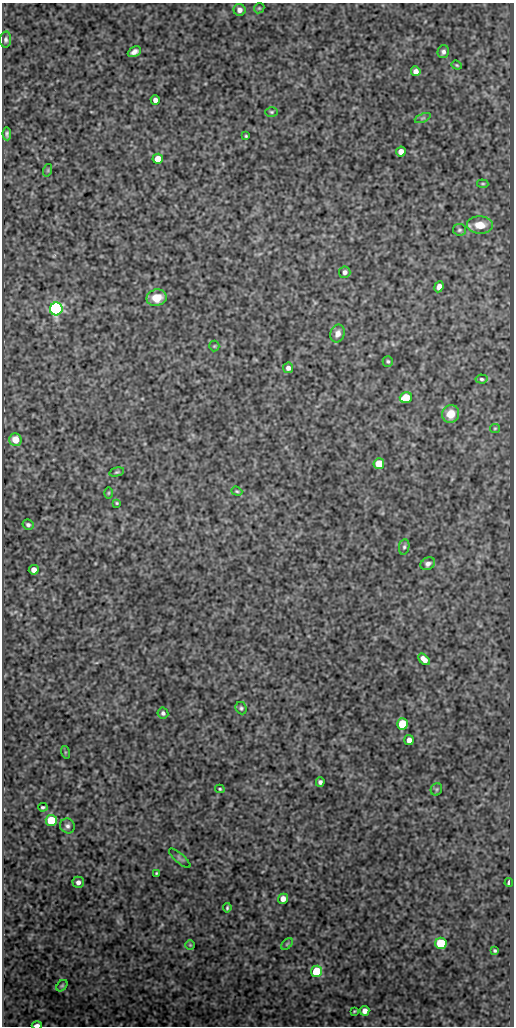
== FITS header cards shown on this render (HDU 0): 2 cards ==
NAXIS1  =                  512
NAXIS2  =                 1024

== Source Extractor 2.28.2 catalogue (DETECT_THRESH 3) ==
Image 512 x 1024 px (HDU 0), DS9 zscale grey, 1 PNG px = 1 image px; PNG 516 x 1028 px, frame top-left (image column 1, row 1024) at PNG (2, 3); each listed source drawn as its Kron ellipse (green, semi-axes under 4 px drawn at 4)
Background 296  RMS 0.77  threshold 2.3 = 3 sigma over >= 5 px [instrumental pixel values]
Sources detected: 67; all 67 listed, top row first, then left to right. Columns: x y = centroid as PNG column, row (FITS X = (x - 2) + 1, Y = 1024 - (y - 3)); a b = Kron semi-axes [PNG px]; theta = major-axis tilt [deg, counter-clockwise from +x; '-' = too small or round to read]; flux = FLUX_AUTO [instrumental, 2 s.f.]
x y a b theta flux
259 8 5 4 - 62
239 10 6 6 - 230
6 40 8 5 86 120
134 52 7 5 25 240
443 52 6 5 - 160
457 65 5 4 - 66
416 71 5 5 - 250
155 100 4 4 - 220
271 112 6 4 -1 80
423 118 8 4 22 95
7 134 6 4 -87 110
246 136 3 3 - 55
401 152 5 5 - 340
158 159 5 5 - 560
48 170 6 4 72 66
483 184 6 3 -5 64
480 225 13 9 -3 850
459 230 6 6 - 100
345 272 6 5 - 170
439 287 5 4 - 240
157 298 10 8 12 820
56 309 6 6 - 12000
338 333 9 7 69 330
214 346 5 5 - 70
388 361 5 5 - 85
288 368 5 5 - 210
481 379 6 4 -5 93
406 397 6 5 - 1200
450 414 9 8 - 790
495 428 5 4 - 56
15 439 6 6 - 790
379 464 5 5 - 1300
117 472 7 4 16 78
237 491 6 4 -20 68
108 493 5 3 - 53
117 503 3 3 - 54
28 525 6 5 - 140
404 547 8 5 80 110
428 564 8 6 30 190
34 570 5 5 - 350
424 659 7 4 -45 690
241 708 6 5 - 97
163 713 6 5 - 120
402 724 5 5 - 2400
409 740 5 4 - 300
65 752 6 4 -72 52
320 782 5 4 - 150
220 789 5 4 - 62
436 789 6 5 - 78
43 807 5 4 - 82
51 820 5 5 - 2300
67 826 8 7 - 170
180 858 13 4 -41 130
156 873 3 2 - 49
78 882 5 5 - 200
509 882 4 3 - 140
283 899 5 5 - 340
227 908 4 3 - 72
441 943 6 5 - 3400
287 944 7 4 45 75
190 945 4 4 - 57
495 951 3 3 - 74
317 971 5 5 - 2400
62 986 6 4 48 81
354 1011 4 2 - 52
365 1011 5 4 - 320
37 1025 5 3 - 440
At the frame edge (FLAGS 8, measured only in part): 1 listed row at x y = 37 1025